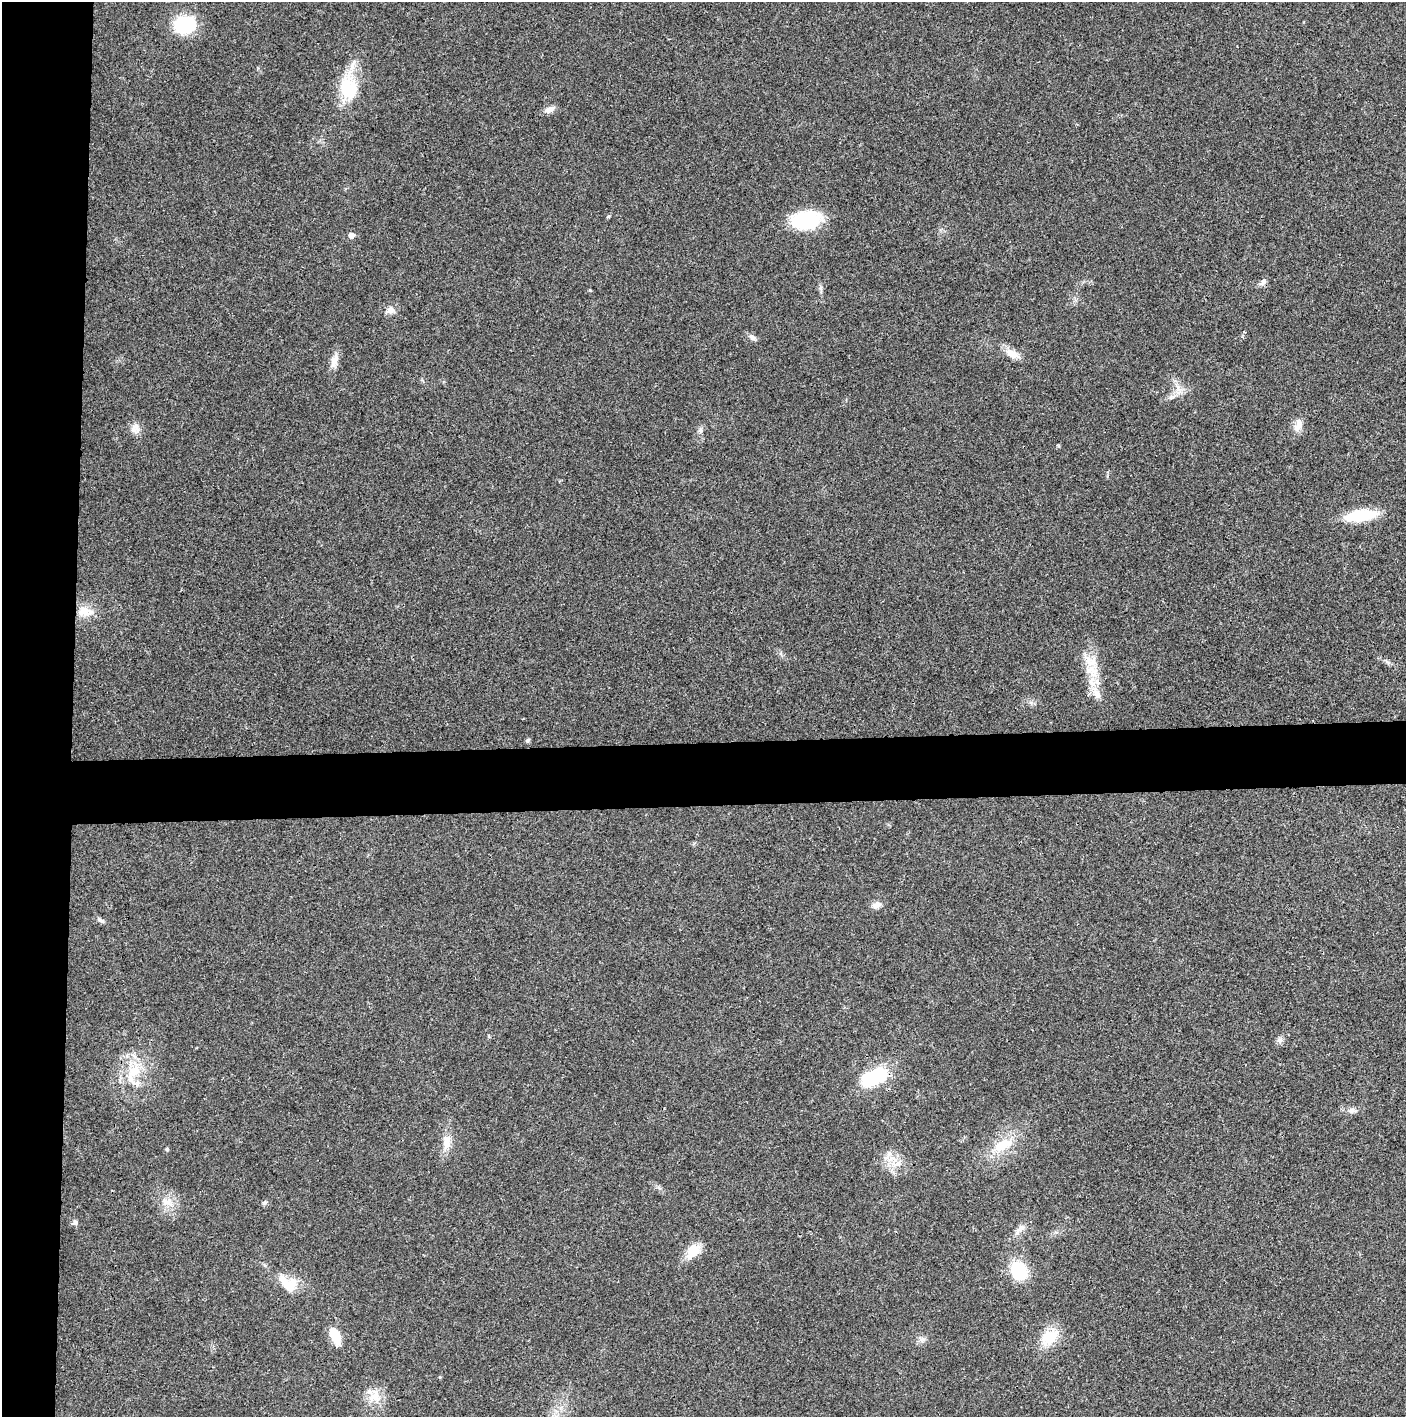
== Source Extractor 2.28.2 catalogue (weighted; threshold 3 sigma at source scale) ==
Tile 4 of 3 x 3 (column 1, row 2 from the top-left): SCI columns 4-1407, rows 1416-2830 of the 4218 x 4244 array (HDU 1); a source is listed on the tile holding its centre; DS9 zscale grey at full resolution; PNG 1408 x 1419 px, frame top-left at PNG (2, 2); no overlay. Shown black and unused: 9% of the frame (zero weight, under 3 of 4 exposures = <1% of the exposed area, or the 3 px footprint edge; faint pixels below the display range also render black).
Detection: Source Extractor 2.28.2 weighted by HDU 2 'WHT'; one run over the whole footprint, this tile lists its part. Background 0.0196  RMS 0.0051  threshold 0.0229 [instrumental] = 3 sigma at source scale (4.5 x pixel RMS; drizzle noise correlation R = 1.50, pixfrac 1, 0.05/0.05 arcsec/px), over >= 5 px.
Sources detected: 44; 3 inside a brighter listed object's ellipse — not listed separately; the other 41 listed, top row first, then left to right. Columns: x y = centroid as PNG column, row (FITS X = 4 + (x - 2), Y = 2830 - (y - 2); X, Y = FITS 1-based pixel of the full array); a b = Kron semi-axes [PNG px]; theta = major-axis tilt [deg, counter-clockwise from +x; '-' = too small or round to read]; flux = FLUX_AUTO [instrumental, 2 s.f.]
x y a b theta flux
185 25 25 19 0 24
348 90 37 20 -75 21
550 109 15 7 20 2.7
806 220 29 18 8 34
351 235 6 5 - 2.9
1263 282 11 6 62 1.8
590 290 4 3 - 0.46
390 310 10 9 - 3.1
752 337 10 6 -39 1.9
1012 354 17 10 -29 5.4
334 361 20 9 69 4.2
1298 425 18 9 78 4.2
135 428 13 12 - 3.6
700 430 8 6 69 1.4
1361 515 29 10 8 26
85 611 21 12 -12 7.7
1094 673 22 11 -76 10
1097 694 16 8 -53 4.5
528 740 6 5 - 0.95
877 905 11 8 20 2.8
100 920 10 4 -26 1.3
1279 1040 9 6 15 1.6
134 1071 25 16 42 15
874 1077 27 15 23 33
1352 1110 11 7 -3 2.2
447 1142 19 10 87 6.2
1003 1145 30 14 25 14
167 1149 4 4 - 0.76
889 1154 9 6 70 2.2
897 1164 13 6 26 3.6
167 1202 16 9 -12 5.1
264 1203 7 6 - 1.1
75 1222 8 6 -86 1.3
1019 1229 14 6 50 2.7
693 1251 21 13 51 8
1018 1271 18 15 -72 24
288 1283 29 16 -41 11
335 1335 16 8 -62 13
1049 1337 27 18 43 12
922 1339 12 3 0 1.4
376 1396 16 11 -58 6.6
Unlisted compact peaks at least as high as the median listed source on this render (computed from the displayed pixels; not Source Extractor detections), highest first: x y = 608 216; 1171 397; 1058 446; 1178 393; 1031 702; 1387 662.